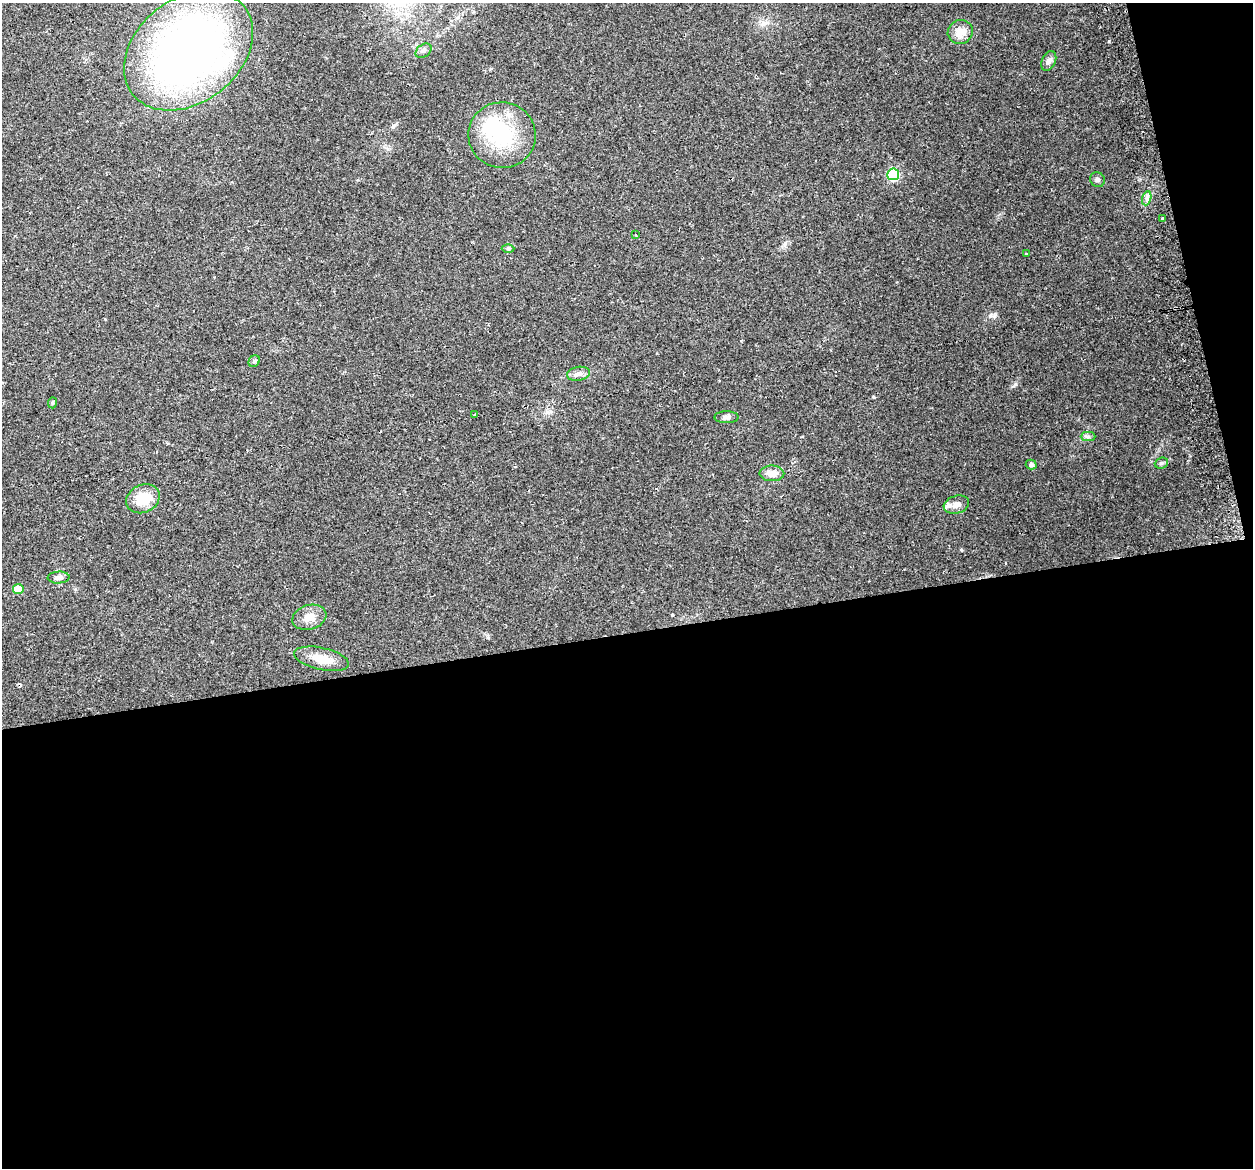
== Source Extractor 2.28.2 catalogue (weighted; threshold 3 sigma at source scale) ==
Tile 16 of 4 x 4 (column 4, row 4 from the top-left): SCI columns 3784-5034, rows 92-1257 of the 5066 x 4797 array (HDU 1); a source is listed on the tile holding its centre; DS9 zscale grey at full resolution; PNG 1255 x 1170 px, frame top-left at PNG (2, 3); each listed source drawn as its Kron ellipse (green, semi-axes under 4 px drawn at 4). Shown black and unused: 48% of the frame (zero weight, under 2 of 3 exposures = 2% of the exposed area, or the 3 px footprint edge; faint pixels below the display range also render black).
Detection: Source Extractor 2.28.2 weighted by HDU 2 'WHT'; one run over the whole footprint, this tile lists its part. Background 0.118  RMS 0.011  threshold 0.0497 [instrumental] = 3 sigma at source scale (4.5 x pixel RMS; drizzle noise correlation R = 1.50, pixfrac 1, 0.0396/0.0396 arcsec/px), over >= 5 px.
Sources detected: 29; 1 inside a brighter object's white glare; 1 cosmic-ray / hot-pixel residue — neither listed nor drawn; the other 27 listed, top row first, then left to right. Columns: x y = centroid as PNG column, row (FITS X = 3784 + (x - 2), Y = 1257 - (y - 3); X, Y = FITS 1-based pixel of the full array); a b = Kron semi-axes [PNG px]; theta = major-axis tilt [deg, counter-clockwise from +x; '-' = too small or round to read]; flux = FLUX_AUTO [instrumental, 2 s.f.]
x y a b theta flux
960 32 13 11 27 11
188 51 71 52 38 630
423 51 9 6 38 3.2
1049 61 10 7 65 4.7
502 135 34 33 - 77
893 174 6 6 - 95
1097 180 8 7 - 2.7
1147 198 7 4 72 3.1
1162 218 3 3 - 1.5
636 235 3 2 - 0.7
508 248 6 4 0 1.7
1026 254 3 2 - 1.2
254 361 6 5 - 2
578 374 12 7 10 5.1
53 403 6 4 89 1.6
475 415 3 3 - 8.6
726 417 12 6 0 3.8
1088 437 7 4 -1 2.2
1161 463 7 5 22 1.9
1031 465 5 5 - 2.9
772 473 12 8 0 9.2
143 499 17 14 26 25
956 505 13 9 16 7
59 577 11 6 3 4.3
18 589 5 5 - 15
309 617 17 12 17 12
322 659 28 11 -13 19
Unlisted compact peaks at least as high as the median listed source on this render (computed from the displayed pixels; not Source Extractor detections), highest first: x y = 1109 41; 994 316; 1015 384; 961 550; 785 243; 672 615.